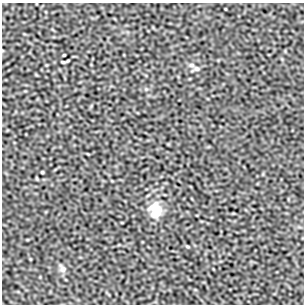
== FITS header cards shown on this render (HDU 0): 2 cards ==
NAXIS1  =                  302
NAXIS2  =                  302

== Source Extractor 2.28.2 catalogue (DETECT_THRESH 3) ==
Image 302 x 302 px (HDU 0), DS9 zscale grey, 1 PNG px = 1 image px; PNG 306 x 306 px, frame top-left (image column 1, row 302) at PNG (2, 3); no overlay
Background -8.71e-04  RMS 1.1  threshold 3.17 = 3 sigma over >= 5 px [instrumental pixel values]
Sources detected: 8; all 8 listed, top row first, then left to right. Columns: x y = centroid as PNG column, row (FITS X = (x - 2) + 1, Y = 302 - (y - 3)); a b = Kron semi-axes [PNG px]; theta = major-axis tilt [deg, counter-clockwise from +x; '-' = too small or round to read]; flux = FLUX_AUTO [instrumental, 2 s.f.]
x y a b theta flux
64 55 3 2 - 57
63 62 4 2 - 78
191 65 7 5 -14 180
197 69 8 6 -28 160
42 172 3 2 - 61
155 210 20 16 -82 1300
187 246 6 3 -19 70
62 269 12 6 -59 280